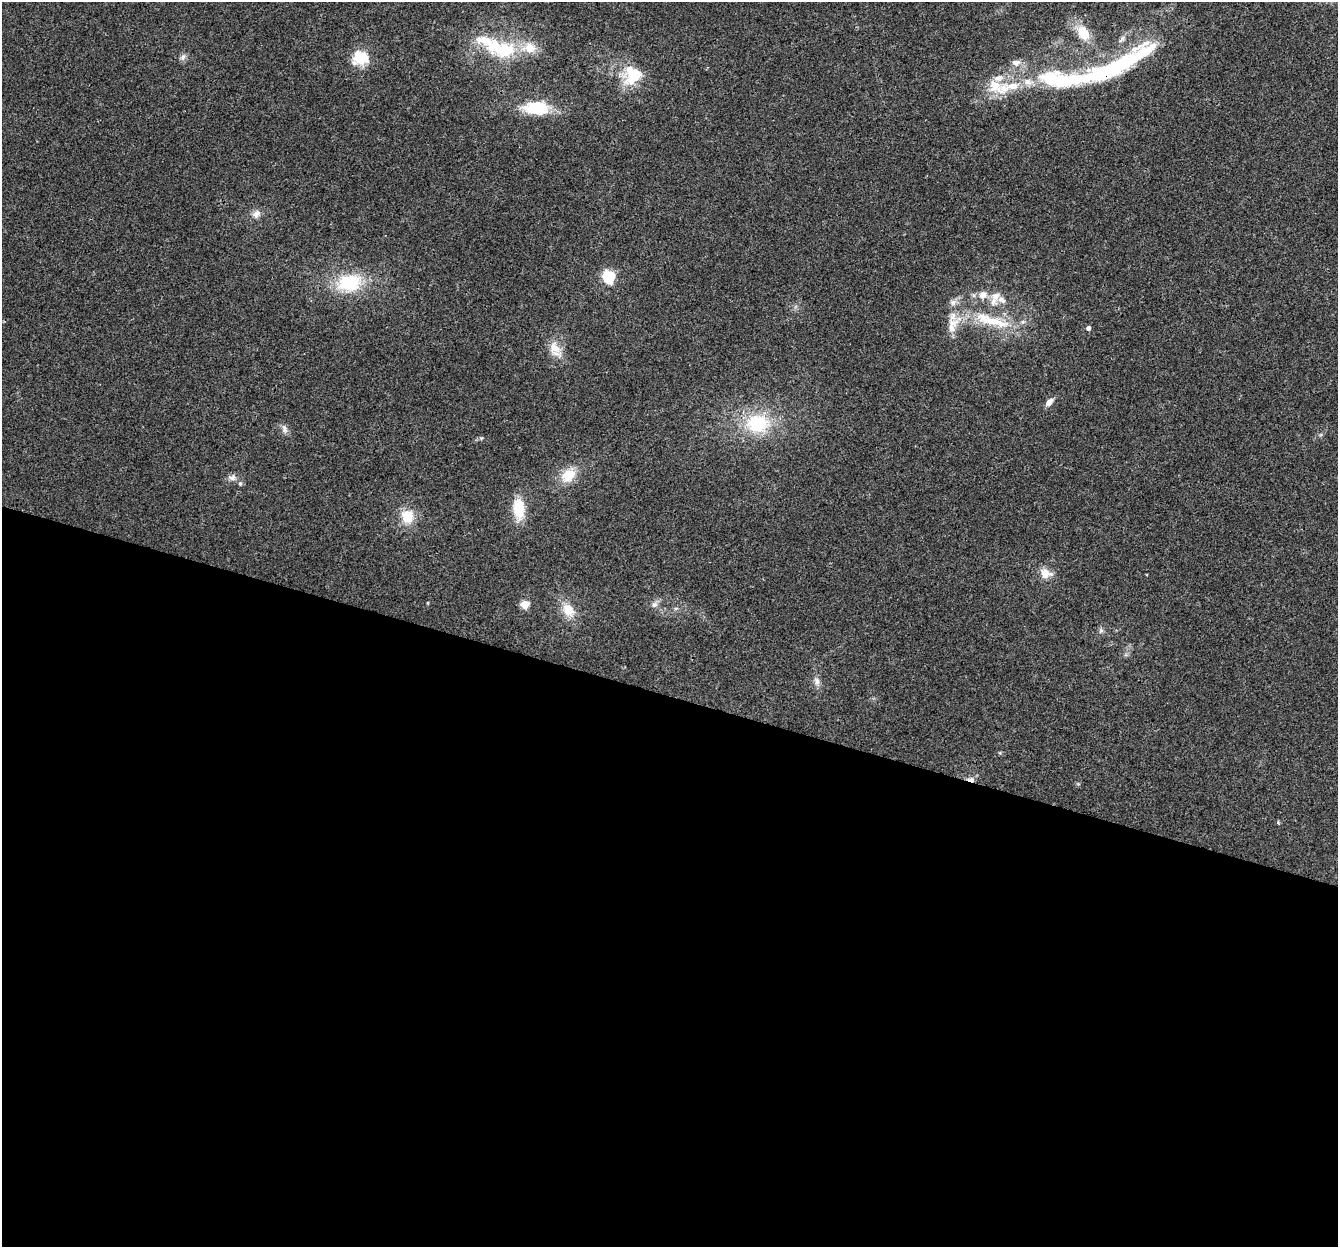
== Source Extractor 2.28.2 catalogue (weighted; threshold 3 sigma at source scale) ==
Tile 14 of 4 x 4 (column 2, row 4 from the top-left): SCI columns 1366-2701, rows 335-1579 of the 5395 x 5585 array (HDU 1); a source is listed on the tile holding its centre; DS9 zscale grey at full resolution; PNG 1340 x 1249 px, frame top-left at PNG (2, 2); no overlay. Shown black and unused: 44% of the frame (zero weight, under 3 of 4 exposures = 5% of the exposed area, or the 3 px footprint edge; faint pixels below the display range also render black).
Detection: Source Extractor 2.28.2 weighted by HDU 2 'WHT'; one run over the whole footprint, this tile lists its part. Background 0.03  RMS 0.0032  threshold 0.0144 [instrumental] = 3 sigma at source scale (4.5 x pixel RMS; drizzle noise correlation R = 1.50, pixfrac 1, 0.0396/0.0396 arcsec/px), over >= 5 px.
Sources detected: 51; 2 inside a brighter object's white glare — not listed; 13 inside a brighter listed object's ellipse — not listed separately; the other 36 listed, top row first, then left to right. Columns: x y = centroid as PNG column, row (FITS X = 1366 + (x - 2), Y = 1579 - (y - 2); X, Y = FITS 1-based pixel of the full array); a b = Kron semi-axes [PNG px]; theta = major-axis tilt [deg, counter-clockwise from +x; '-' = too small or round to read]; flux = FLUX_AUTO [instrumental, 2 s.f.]
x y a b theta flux
1083 33 17 12 -56 7.7
1122 39 13 6 49 1.4
504 50 35 21 9 17
183 57 10 7 63 1.2
360 58 15 13 13 11
1016 63 13 9 7 2.3
1117 65 101 18 28 43
633 76 25 23 38 13
1050 78 38 24 -2 20
1003 89 22 16 24 8.1
538 108 21 12 -4 19
256 214 11 9 45 2
609 277 6 6 - 37
349 283 30 20 7 18
995 296 15 13 34 3.7
953 302 10 9 - 1.6
992 321 47 13 -10 15
953 323 19 12 12 3.9
1088 328 4 4 - 1.3
555 347 21 12 -52 4.7
1049 402 9 6 50 2.2
758 424 30 23 -5 19
284 429 13 7 -73 1.4
568 475 18 13 40 7.2
232 478 11 8 9 1.5
240 483 6 5 - 0.54
519 509 20 12 -85 10
407 516 17 15 -74 7.3
1046 573 17 12 -19 3.8
525 604 5 5 - 10
654 604 9 7 33 1.3
568 610 20 13 -53 6
1101 630 7 6 - 0.81
817 681 12 8 -83 1.8
1000 753 5 4 - 0.38
971 779 10 5 -10 1.4
Overlapping masked pixels (flux is a lower limit): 1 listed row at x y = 971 779